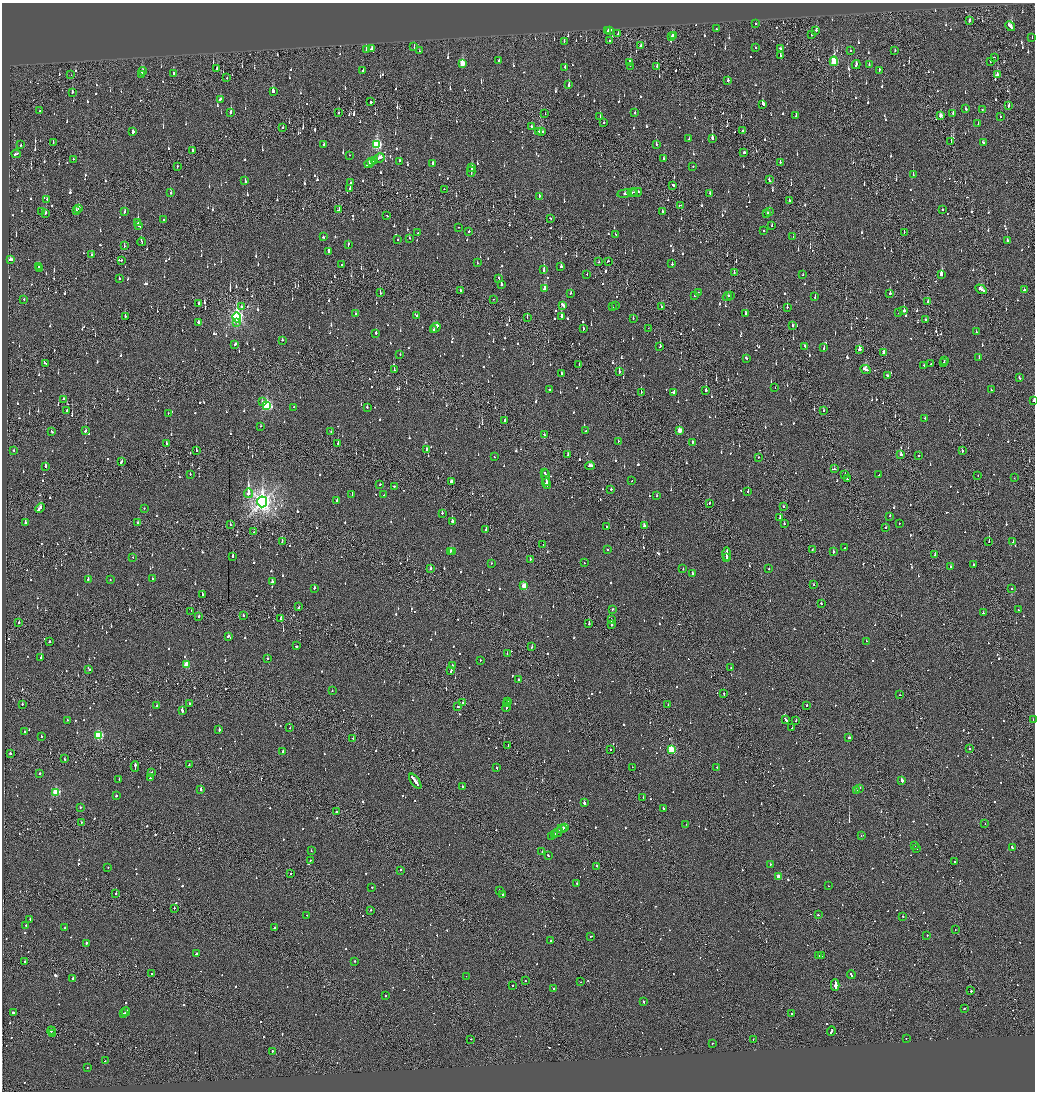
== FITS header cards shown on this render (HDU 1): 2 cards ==
NAXIS1  =                 2065
NAXIS2  =                 2179

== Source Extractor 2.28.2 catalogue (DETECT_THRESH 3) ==
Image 2065 x 2179 px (HDU 1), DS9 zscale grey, zoomed out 1/2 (1 PNG px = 2 x 2 image px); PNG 1037 x 1094 px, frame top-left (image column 1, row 2178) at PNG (2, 3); each listed source drawn as its Kron ellipse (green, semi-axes under 4 px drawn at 4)
Background -0.0792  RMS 0.074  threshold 0.223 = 3 sigma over >= 5 px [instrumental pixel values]
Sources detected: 1715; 95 cannot appear on this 1/2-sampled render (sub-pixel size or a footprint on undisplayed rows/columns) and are neither listed nor drawn; of the other 1620, the 500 brightest by FLUX_AUTO listed and drawn (1120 fainter detections omitted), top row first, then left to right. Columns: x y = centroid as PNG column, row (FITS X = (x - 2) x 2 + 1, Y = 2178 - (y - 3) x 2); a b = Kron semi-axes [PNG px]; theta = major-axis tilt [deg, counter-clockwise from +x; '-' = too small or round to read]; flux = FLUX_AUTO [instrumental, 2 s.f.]
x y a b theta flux
970 20 3 2 - 76
756 24 2 2 - 78
1010 26 5 2 - 230
716 29 2 2 - 87
610 30 2 2 - 210
816 30 2 1 - 960
608 31 2 2 - 230
618 34 3 1 - 130
674 35 3 2 - 120
812 35 2 1 - 91
672 36 3 2 - 94
1032 38 2 2 - 58
564 41 2 2 - 57
610 41 2 1 - 79
641 45 2 2 - 150
414 47 3 2 - 62
372 48 3 2 - 260
755 48 2 2 - 100
780 48 2 2 - 93
366 50 3 2 - 190
895 50 2 1 - 59
419 51 2 2 - 59
850 51 2 2 - 160
780 55 2 2 - 110
994 57 2 2 - 110
498 61 2 2 - 1100
834 61 5 3 - 730
630 62 3 2 - 160
990 62 2 1 - 76
462 63 4 3 - 350
869 64 2 2 - 57
856 65 4 2 - 160
630 66 2 2 - 64
657 66 3 2 - 69
565 67 2 2 - 110
217 68 4 1 - 150
363 70 3 2 - 820
879 70 3 2 - 90
143 71 4 2 - 56
173 73 2 2 - 130
71 75 2 1 - 82
142 75 2 2 - 300
997 75 3 2 - 250
227 78 2 2 - 110
728 80 3 2 - 63
569 85 3 2 - 300
273 91 3 2 - 180
72 92 2 2 - 100
220 99 3 2 - 64
371 102 2 2 - 230
762 104 3 2 - 400
1009 106 3 2 - 290
966 109 3 2 - 96
982 110 2 2 - 71
40 111 2 2 - 78
230 112 4 2 - 90
339 113 2 2 - 59
635 113 2 2 - 74
953 113 3 2 - 78
545 114 2 2 - 97
940 115 3 3 - 71
796 116 3 2 - 150
1000 116 2 2 - 85
600 117 2 2 - 91
604 123 3 1 - 56
978 124 2 2 - 67
531 127 2 2 - 140
283 128 2 2 - 85
539 131 3 2 - 130
743 131 2 2 - 780
133 132 3 2 - 390
542 132 4 2 - 210
712 138 3 2 - 180
689 139 2 2 - 110
951 141 3 2 - 310
53 143 2 1 - 78
983 143 4 2 - 230
377 144 4 3 - 1100
656 144 2 2 - 85
21 145 2 2 - 160
324 145 3 2 - 80
192 150 2 1 - 210
744 152 2 2 - 570
16 154 4 2 - 170
349 155 2 1 - 140
379 158 6 2 30 270
73 159 2 2 - 63
664 159 2 2 - 58
375 160 4 2 - 170
400 161 2 2 - 56
372 162 3 2 - 130
780 163 2 1 - 480
369 164 4 2 - 260
433 164 2 2 - 300
178 166 2 1 - 390
693 166 2 2 - 160
472 167 2 2 - 430
471 172 5 2 - 230
913 175 3 2 - 120
769 180 3 2 - 130
245 181 3 2 - 110
351 183 2 2 - 61
673 185 2 2 - 130
350 188 2 2 - 310
444 189 2 1 - 57
634 192 2 2 - 130
637 192 5 2 - 240
171 193 3 2 - 63
632 193 4 2 - 400
625 194 7 2 8 310
710 194 3 2 - 110
539 197 3 1 - 63
47 199 2 2 - 88
789 200 2 2 - 120
680 205 2 1 - 190
79 208 3 2 - 160
942 209 2 2 - 71
76 210 2 2 - 100
338 210 3 2 - 150
41 211 2 2 - 64
663 211 2 2 - 70
125 212 2 2 - 83
769 212 2 2 - 75
45 213 3 2 - 150
767 213 4 2 - 150
387 216 2 2 - 68
551 219 2 1 - 170
164 220 2 2 - 65
138 222 2 2 - 98
138 225 3 2 - 180
772 226 3 2 - 74
458 227 2 1 - 130
469 231 2 2 - 130
764 231 2 2 - 130
904 232 2 1 - 210
418 233 2 2 - 92
616 234 3 2 - 59
323 237 2 2 - 77
793 237 2 2 - 60
409 238 2 2 - 57
398 239 2 2 - 83
1007 240 2 2 - 780
141 242 4 1 - 75
348 244 3 2 - 68
124 246 3 2 - 66
329 251 3 2 - 150
92 254 2 2 - 62
10 259 4 2 - 210
122 260 2 2 - 81
608 261 2 2 - 84
599 262 2 2 - 64
477 263 2 2 - 57
672 264 2 2 - 59
341 265 2 2 - 140
561 266 3 2 - 140
38 267 3 2 - 95
39 269 2 2 - 64
544 270 3 2 - 290
734 273 3 2 - 120
587 274 2 2 - 130
941 274 3 3 - 410
803 275 2 2 - 72
119 278 2 2 - 72
499 278 2 2 - 110
501 285 3 2 - 200
545 288 4 3 - 300
981 289 6 2 -32 210
460 290 2 1 - 140
1024 290 2 2 - 180
698 292 2 2 - 130
380 293 2 2 - 100
571 293 2 2 - 66
890 293 2 2 - 160
730 295 2 2 - 70
695 296 2 2 - 170
727 297 5 2 - 130
815 297 2 2 - 100
24 299 2 1 - 97
493 299 2 1 - 59
928 302 3 2 - 69
199 303 2 2 - 110
563 305 4 2 - 160
615 305 2 2 - 80
241 307 2 2 - 100
612 307 2 2 - 64
661 307 2 1 - 68
787 307 2 2 - 160
904 311 2 2 - 300
899 312 2 2 - 56
356 314 3 2 - 74
746 314 3 2 - 150
125 316 2 2 - 74
416 316 2 2 - 110
561 316 4 2 - 430
237 317 5 4 - 3900
527 317 2 1 - 89
633 318 2 2 - 86
926 320 2 2 - 72
198 322 2 2 - 140
236 322 3 2 - 100
792 325 3 2 - 130
436 327 5 2 - 220
648 328 2 1 - 69
583 329 3 2 - 91
433 330 3 1 - 170
976 332 2 2 - 57
376 333 2 2 - 150
282 340 2 2 - 95
235 344 3 2 - 110
660 346 3 2 - 130
805 346 3 2 - 69
824 348 3 2 - 81
859 349 2 2 - 220
884 353 3 3 - 170
400 355 2 1 - 57
979 357 3 2 - 66
746 358 3 2 - 67
944 360 2 1 - 79
944 362 2 1 - 59
46 364 2 1 - 91
579 364 2 1 - 66
931 364 2 2 - 280
924 365 2 2 - 76
394 370 2 2 - 150
866 370 6 2 -26 180
619 372 3 2 - 130
562 374 4 2 - 150
887 376 2 2 - 57
1019 378 3 2 - 96
775 388 2 2 - 100
550 389 3 2 - 150
706 390 3 2 - 210
991 390 2 2 - 90
641 392 2 1 - 100
674 393 2 2 - 150
63 399 3 2 - 100
1033 400 3 2 - 61
262 402 2 2 - 87
267 405 4 3 - 1300
294 407 2 2 - 75
367 407 2 2 - 130
67 411 2 2 - 94
823 411 2 1 - 77
168 413 2 1 - 59
925 418 2 2 - 78
505 420 2 2 - 160
261 426 2 2 - 84
52 431 3 2 - 120
85 431 2 2 - 58
331 431 2 1 - 60
585 431 2 2 - 62
680 431 3 3 - 190
544 435 2 2 - 58
618 441 2 1 - 58
166 443 2 2 - 92
338 443 2 2 - 210
692 443 3 2 - 190
14 450 2 2 - 71
196 450 2 2 - 250
427 450 2 2 - 160
962 451 2 2 - 340
568 454 3 2 - 170
901 454 2 2 - 150
919 455 2 2 - 81
494 457 2 2 - 96
758 457 2 2 - 60
121 461 4 2 - 120
46 466 3 2 - 380
590 466 5 2 - 240
834 469 2 2 - 80
545 473 2 1 - 62
190 474 2 2 - 83
845 474 2 1 - 140
879 475 2 1 - 75
978 476 2 1 - 58
546 477 8 2 -83 320
1014 478 2 1 - 87
847 479 2 2 - 110
451 481 3 2 - 300
632 481 2 2 - 56
380 484 2 2 - 130
546 484 5 2 - 250
394 486 2 2 - 97
611 489 2 2 - 68
748 491 2 2 - 260
248 493 5 3 - 1600
352 495 2 2 - 65
384 495 3 2 - 110
657 496 2 2 - 76
337 500 3 2 - 120
262 502 5 5 - 9300
709 503 2 2 - 190
784 506 2 2 - 91
40 508 5 2 - 450
144 508 2 2 - 76
442 513 2 2 - 75
890 516 2 2 - 74
780 518 2 2 - 110
452 521 3 2 - 250
25 523 2 2 - 330
138 523 2 2 - 110
899 523 2 2 - 70
784 524 2 1 - 140
230 525 2 2 - 96
607 526 2 2 - 62
644 526 2 2 - 330
885 528 2 2 - 94
486 530 2 2 - 110
253 532 2 1 - 68
282 542 2 2 - 150
989 542 2 1 - 110
1013 542 2 2 - 90
543 545 2 1 - 58
844 548 2 1 - 180
812 549 3 2 - 140
607 550 2 2 - 62
451 551 3 2 - 190
452 552 2 2 - 210
833 552 2 2 - 280
726 554 6 1 89 340
935 555 2 2 - 100
232 556 2 2 - 330
132 557 2 1 - 59
727 557 2 2 - 390
530 559 2 2 - 87
491 563 2 2 - 69
584 563 2 2 - 83
973 564 2 2 - 70
951 567 2 2 - 77
430 568 2 2 - 140
683 569 2 2 - 120
769 569 2 2 - 57
692 574 2 2 - 180
88 579 2 2 - 310
153 579 3 2 - 74
110 580 2 2 - 210
272 582 2 2 - 93
814 584 2 2 - 60
524 586 3 3 - 340
314 588 3 2 - 110
1012 588 2 2 - 74
203 594 3 2 - 110
821 603 2 2 - 78
299 607 2 1 - 66
612 609 2 2 - 81
1018 610 2 1 - 79
191 611 2 1 - 72
983 613 2 2 - 93
199 616 2 2 - 180
243 616 2 2 - 100
280 618 2 1 - 72
611 620 2 1 - 110
19 622 2 2 - 110
589 624 2 2 - 310
612 625 2 2 - 490
228 636 2 2 - 79
866 641 2 2 - 61
50 642 2 2 - 110
296 646 2 2 - 170
532 647 2 2 - 79
507 653 2 2 - 66
41 658 2 2 - 890
267 659 2 2 - 58
480 661 2 2 - 69
186 664 3 3 - 310
452 665 2 2 - 79
731 668 2 2 - 72
89 669 3 2 - 90
451 671 3 2 - 140
518 680 2 2 - 700
332 691 2 1 - 59
724 694 3 1 - 93
900 695 2 2 - 63
508 701 2 2 - 130
463 703 2 2 - 200
22 704 2 2 - 170
190 704 2 2 - 57
507 704 3 2 - 210
668 704 2 1 - 59
807 705 2 2 - 250
157 706 3 2 - 110
458 706 3 2 - 63
506 707 5 2 - 220
182 711 3 2 - 260
785 719 4 2 - 190
1033 719 2 2 - 68
67 720 2 2 - 59
796 720 2 2 - 130
290 728 2 2 - 63
792 728 2 2 - 58
219 730 2 2 - 190
24 732 2 2 - 72
98 735 3 3 - 1200
41 737 2 2 - 70
353 738 2 2 - 69
849 738 2 2 - 160
508 745 3 1 - 93
970 749 3 2 - 57
610 750 2 1 - 220
671 750 3 3 - 910
283 751 2 2 - 89
10 754 2 2 - 180
64 759 3 2 - 93
189 765 2 2 - 140
135 766 5 2 - 240
632 767 2 1 - 73
717 767 2 2 - 67
497 768 3 2 - 89
152 772 2 2 - 87
40 773 2 2 - 85
150 778 2 2 - 140
119 779 2 2 - 59
415 781 9 2 -54 710
902 781 2 2 - 780
462 787 2 2 - 320
860 788 2 2 - 130
200 789 2 2 - 93
856 791 2 2 - 360
56 792 3 3 - 850
116 796 2 2 - 190
643 797 2 2 - 98
584 803 3 2 - 390
80 807 2 2 - 98
663 808 2 2 - 64
337 812 2 2 - 110
81 822 2 1 - 62
686 824 2 1 - 120
985 824 2 1 - 77
565 827 4 2 - 170
562 829 5 1 - 180
557 832 5 2 - 240
555 834 4 2 - 180
552 836 2 2 - 69
861 836 2 2 - 57
915 846 2 2 - 56
1012 847 3 2 - 230
917 849 2 2 - 120
311 851 2 2 - 59
542 851 2 2 - 200
548 855 2 2 - 88
310 860 2 2 - 62
955 861 2 2 - 73
770 864 2 1 - 230
596 866 2 2 - 360
108 867 2 2 - 76
400 870 2 2 - 96
290 873 2 1 - 100
778 876 3 3 - 200
577 884 3 2 - 680
828 886 2 1 - 190
372 887 2 2 - 64
499 891 2 2 - 95
116 893 2 2 - 130
502 894 2 2 - 150
174 908 2 2 - 81
370 910 2 2 - 77
306 915 3 1 - 73
818 915 2 1 - 77
903 916 2 2 - 80
30 919 2 2 - 78
26 925 2 2 - 84
64 928 2 2 - 59
275 928 2 2 - 290
955 929 2 1 - 66
927 935 2 2 - 56
591 936 3 2 - 58
551 941 2 2 - 110
86 943 2 2 - 130
196 954 3 2 - 140
819 956 3 2 - 110
822 956 2 2 - 82
25 961 2 2 - 260
355 961 2 2 - 60
152 974 2 2 - 190
851 975 4 2 - 170
466 976 2 2 - 91
72 978 2 2 - 350
525 981 2 2 - 62
580 982 2 1 - 61
835 985 6 1 90 18000
513 986 2 2 - 73
554 988 2 1 - 160
971 991 2 2 - 280
386 996 2 2 - 210
643 1001 3 2 - 110
964 1009 2 2 - 110
126 1012 4 2 - 230
13 1013 3 2 - 60
123 1014 3 2 - 160
791 1014 2 2 - 55
51 1031 4 2 - 320
831 1031 5 2 - 250
52 1033 2 1 - 83
906 1038 2 2 - 97
471 1039 2 2 - 76
753 1039 2 1 - 59
713 1043 2 1 - 360
272 1051 2 2 - 130
105 1061 3 2 - 120
87 1068 2 1 - 100
At the frame edge (FLAGS 8, measured only in part): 2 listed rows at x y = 1033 400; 1033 719
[1120 fainter detections neither listed nor drawn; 95 sub-pixel or undisplayed-footprint detections neither listed nor drawn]